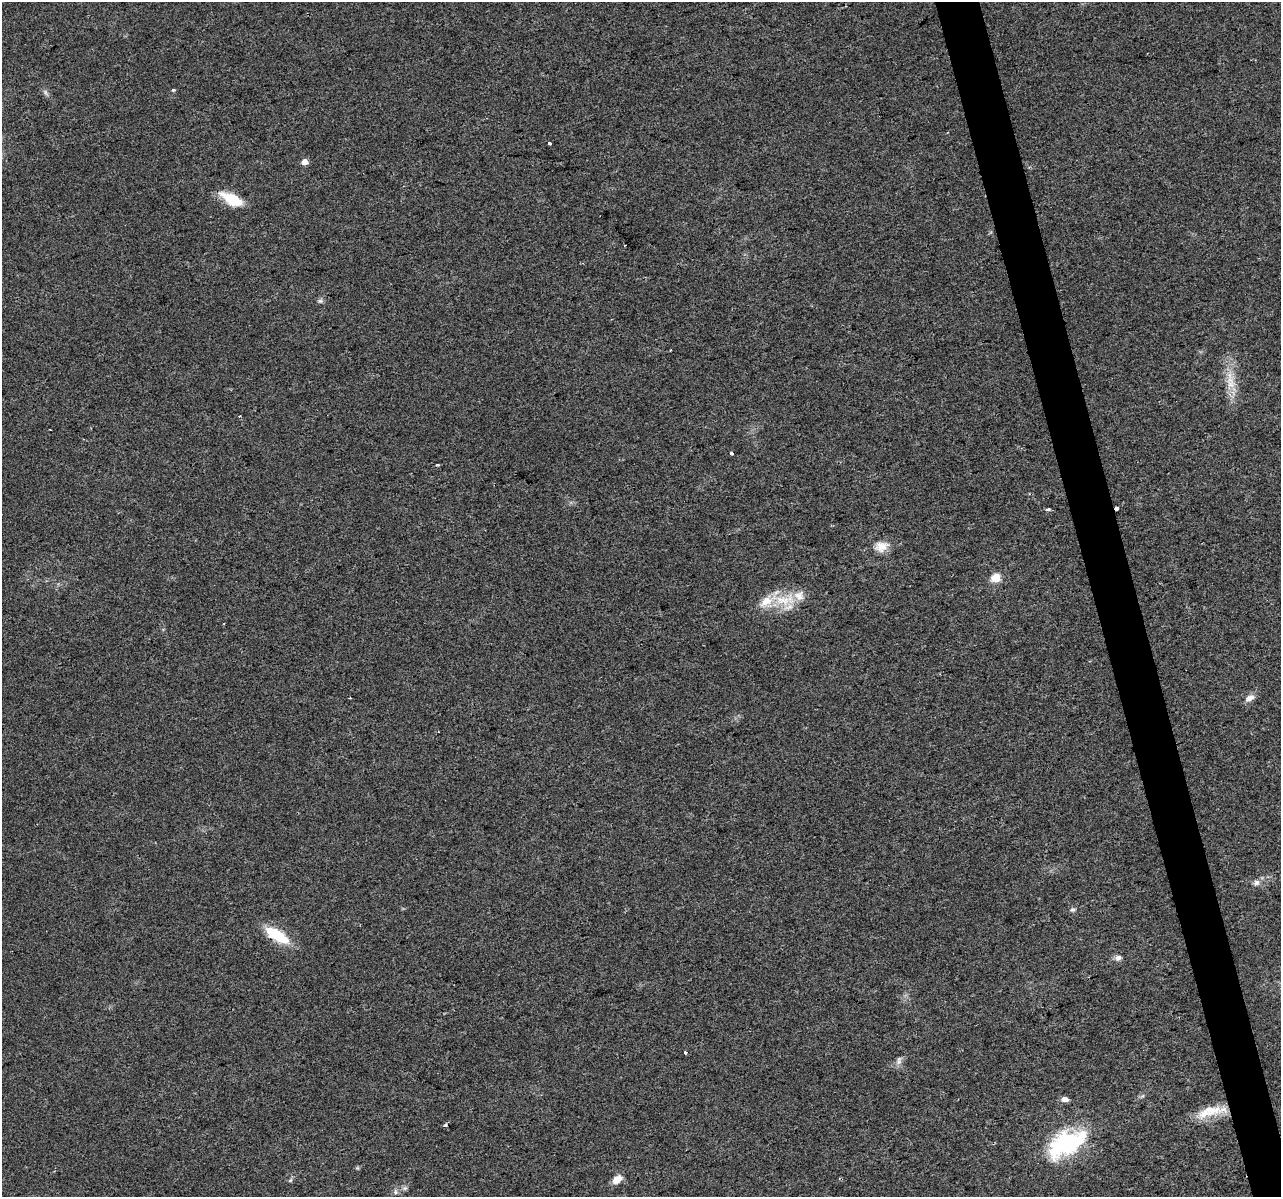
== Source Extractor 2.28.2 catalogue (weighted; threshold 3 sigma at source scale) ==
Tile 6 of 4 x 4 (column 2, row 2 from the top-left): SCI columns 1280-2558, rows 2480-3674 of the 5117 x 4912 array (HDU 1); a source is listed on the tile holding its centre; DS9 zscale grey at full resolution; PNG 1283 x 1199 px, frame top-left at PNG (2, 2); no overlay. Shown black and unused: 3% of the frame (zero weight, under 2 of 3 exposures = <1% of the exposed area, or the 3 px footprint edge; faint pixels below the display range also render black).
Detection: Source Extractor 2.28.2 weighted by HDU 2 'WHT'; one run over the whole footprint, this tile lists its part. Background 0.0308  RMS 0.0062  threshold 0.028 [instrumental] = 3 sigma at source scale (4.5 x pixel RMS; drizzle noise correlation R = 1.50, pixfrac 1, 0.0396/0.0396 arcsec/px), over >= 5 px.
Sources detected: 34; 3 cosmic-ray / hot-pixel residue — not listed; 2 inside a brighter listed object's ellipse — not listed separately; the other 29 listed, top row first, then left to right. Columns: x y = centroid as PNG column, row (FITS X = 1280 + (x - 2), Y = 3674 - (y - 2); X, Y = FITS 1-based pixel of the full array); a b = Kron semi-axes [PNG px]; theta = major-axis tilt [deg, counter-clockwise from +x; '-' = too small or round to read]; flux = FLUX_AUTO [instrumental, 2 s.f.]
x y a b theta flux
173 90 5 4 - 0.8
45 92 8 5 -60 1.5
549 143 3 3 - 4.7
304 162 5 5 - 5.7
232 200 27 11 -28 18
320 301 7 5 -19 1.4
1231 384 15 11 -56 8
731 454 3 3 - 2.9
436 465 3 3 - 1.1
1048 509 4 3 - 2
1117 509 4 3 - 9.8
882 546 18 13 14 7.7
996 578 8 7 - 10
785 600 37 15 3 20
350 698 2 2 - 0.45
1249 698 12 7 32 4.2
1256 883 8 8 - 2.5
1072 909 6 6 - 1.3
277 935 25 10 -32 27
1118 958 8 7 - 2.4
685 1052 3 3 - 1.6
899 1061 13 6 82 2.4
1064 1099 8 6 -3 3.2
1211 1110 29 15 2 15
445 1125 3 3 - 2.9
1066 1144 50 26 30 60
617 1179 13 8 40 5.3
290 1180 7 4 45 1
395 1192 6 4 -89 1.2
Overlapping masked pixels (flux is a lower limit): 1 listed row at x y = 1117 509